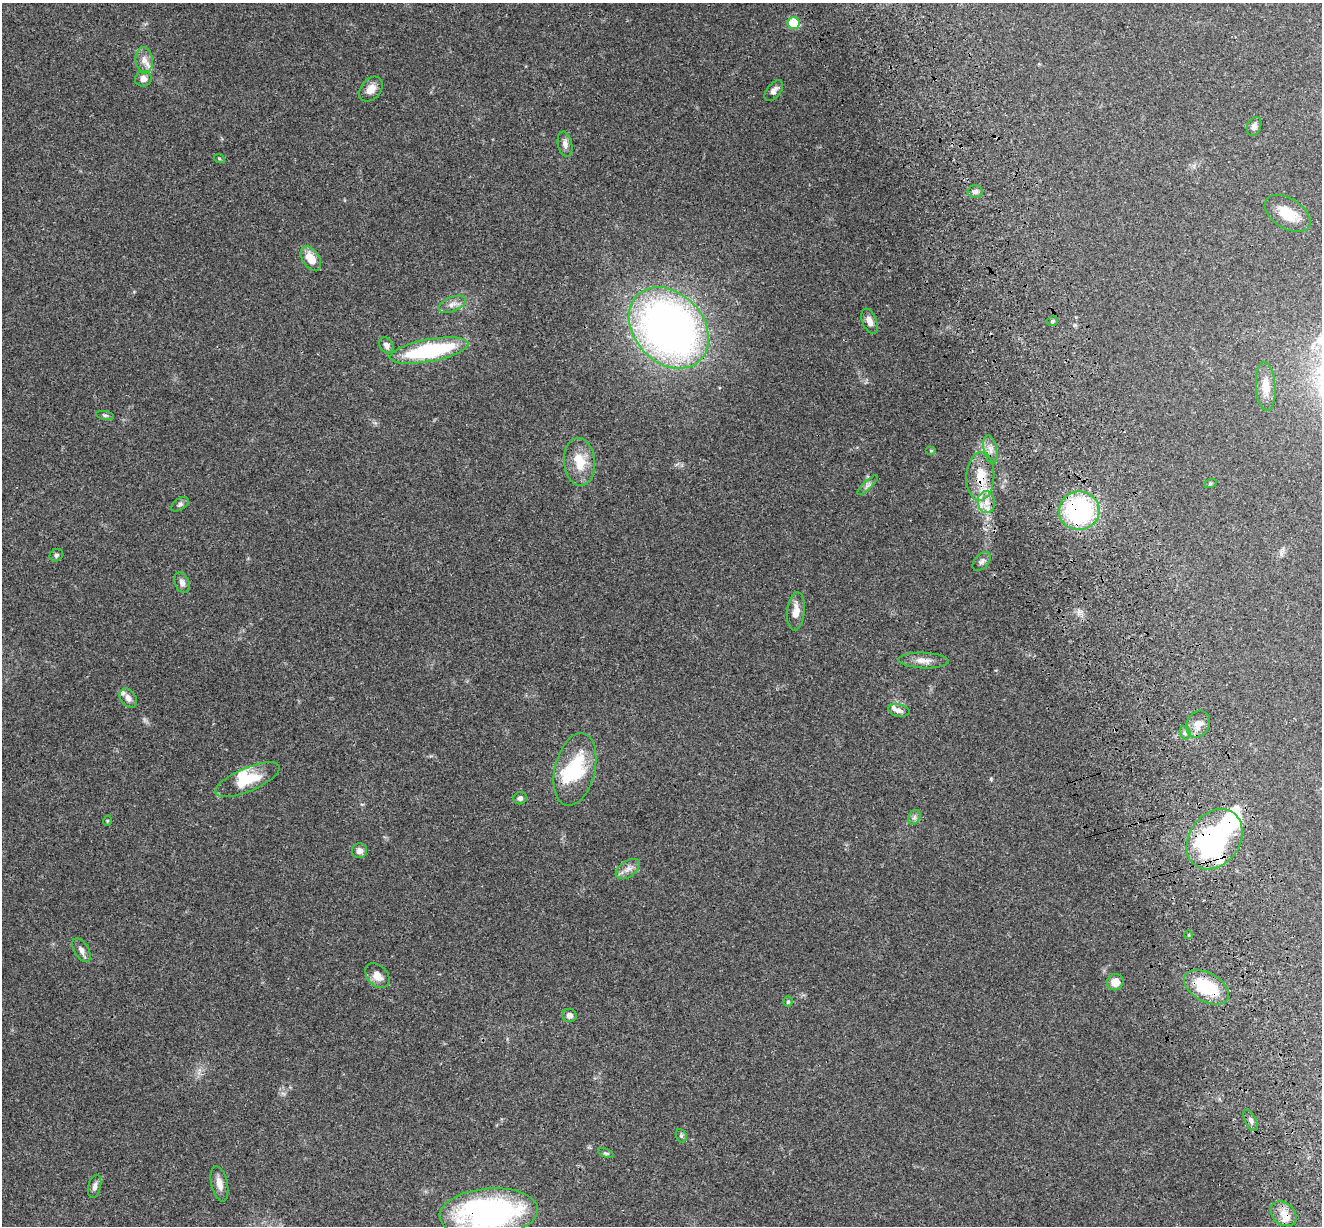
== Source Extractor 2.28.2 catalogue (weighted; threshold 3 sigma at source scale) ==
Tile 6 of 4 x 4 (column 2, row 2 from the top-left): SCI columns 1443-2762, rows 2705-3928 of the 5522 x 5357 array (HDU 1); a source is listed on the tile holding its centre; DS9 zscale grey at full resolution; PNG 1324 x 1228 px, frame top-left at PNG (2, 3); each listed source drawn as its Kron ellipse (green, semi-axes under 4 px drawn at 4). Shown black and unused: <1% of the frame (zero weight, under 3 of 4 exposures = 9% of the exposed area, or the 3 px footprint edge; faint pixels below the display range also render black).
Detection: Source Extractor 2.28.2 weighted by HDU 2 'WHT'; one run over the whole footprint, this tile lists its part. Background 0.176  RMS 0.007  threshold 0.0315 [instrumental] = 3 sigma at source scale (4.5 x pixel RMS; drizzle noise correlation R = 1.50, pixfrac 1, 0.0396/0.0396 arcsec/px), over >= 5 px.
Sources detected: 67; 4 inside a brighter object's white glare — neither listed nor drawn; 4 inside a brighter listed object's ellipse — not listed separately; the other 59 listed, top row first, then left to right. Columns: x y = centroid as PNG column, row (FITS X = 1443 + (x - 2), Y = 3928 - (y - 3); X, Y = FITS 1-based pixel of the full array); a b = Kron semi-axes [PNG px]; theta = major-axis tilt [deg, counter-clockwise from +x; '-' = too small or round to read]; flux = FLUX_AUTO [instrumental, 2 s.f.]
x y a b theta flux
794 23 6 6 - 39
144 60 13 8 -85 5.1
143 79 8 7 - 3.6
371 89 14 10 49 6.4
774 91 12 6 52 3.3
1254 126 10 7 68 2.8
565 144 13 7 -79 3.7
219 158 5 3 - 0.64
975 191 7 6 - 2.2
1288 213 25 15 -33 16
311 259 14 8 -56 12
452 304 14 7 23 4.4
869 321 13 7 -67 5.1
1052 321 5 5 - 1.5
669 328 45 34 -47 420
386 345 9 6 -52 3.1
429 350 40 11 11 76
1266 387 24 9 -86 9.1
105 415 9 4 -10 1.3
990 449 14 6 -78 4.5
931 450 5 3 - 0.66
579 462 24 15 -85 16
980 476 24 14 86 17
1210 484 6 4 20 0.86
868 485 13 3 44 1.9
986 502 11 8 -81 6.2
180 504 10 5 34 1.8
1079 511 20 19 - 88
56 555 7 6 - 1.4
982 561 11 6 47 2.5
182 583 11 7 -71 3.7
796 611 19 9 84 7.9
924 661 25 8 -2 6.4
128 698 10 7 -55 3.7
899 710 11 6 -12 2.8
1198 724 14 11 61 7.1
1185 733 7 5 -69 1.4
575 769 37 20 76 42
248 780 34 12 23 21
520 798 6 6 - 1.9
914 817 8 5 60 1.8
107 821 5 3 - 0.64
1215 839 32 25 53 140
359 851 7 7 - 3.6
628 869 14 8 35 4.5
1188 935 4 3 - 0.67
82 950 13 7 -59 3.5
377 976 14 10 -47 7.5
1115 982 8 8 - 8
1206 987 24 14 -29 34
788 1002 5 4 - 1
570 1016 7 6 - 3.6
1251 1120 11 5 -63 2.5
681 1136 7 5 -68 1.2
606 1153 8 4 -22 1.2
219 1184 18 8 -77 5.6
95 1186 12 6 77 2.9
489 1213 49 24 5 190
1283 1214 14 11 -41 7.7
Overlapping masked pixels (flux is a lower limit): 6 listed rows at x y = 980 476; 1079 511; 1215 839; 1206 987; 489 1213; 1283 1214
Isophote crosses this tile's border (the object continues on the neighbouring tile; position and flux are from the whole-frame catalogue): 1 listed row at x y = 489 1213